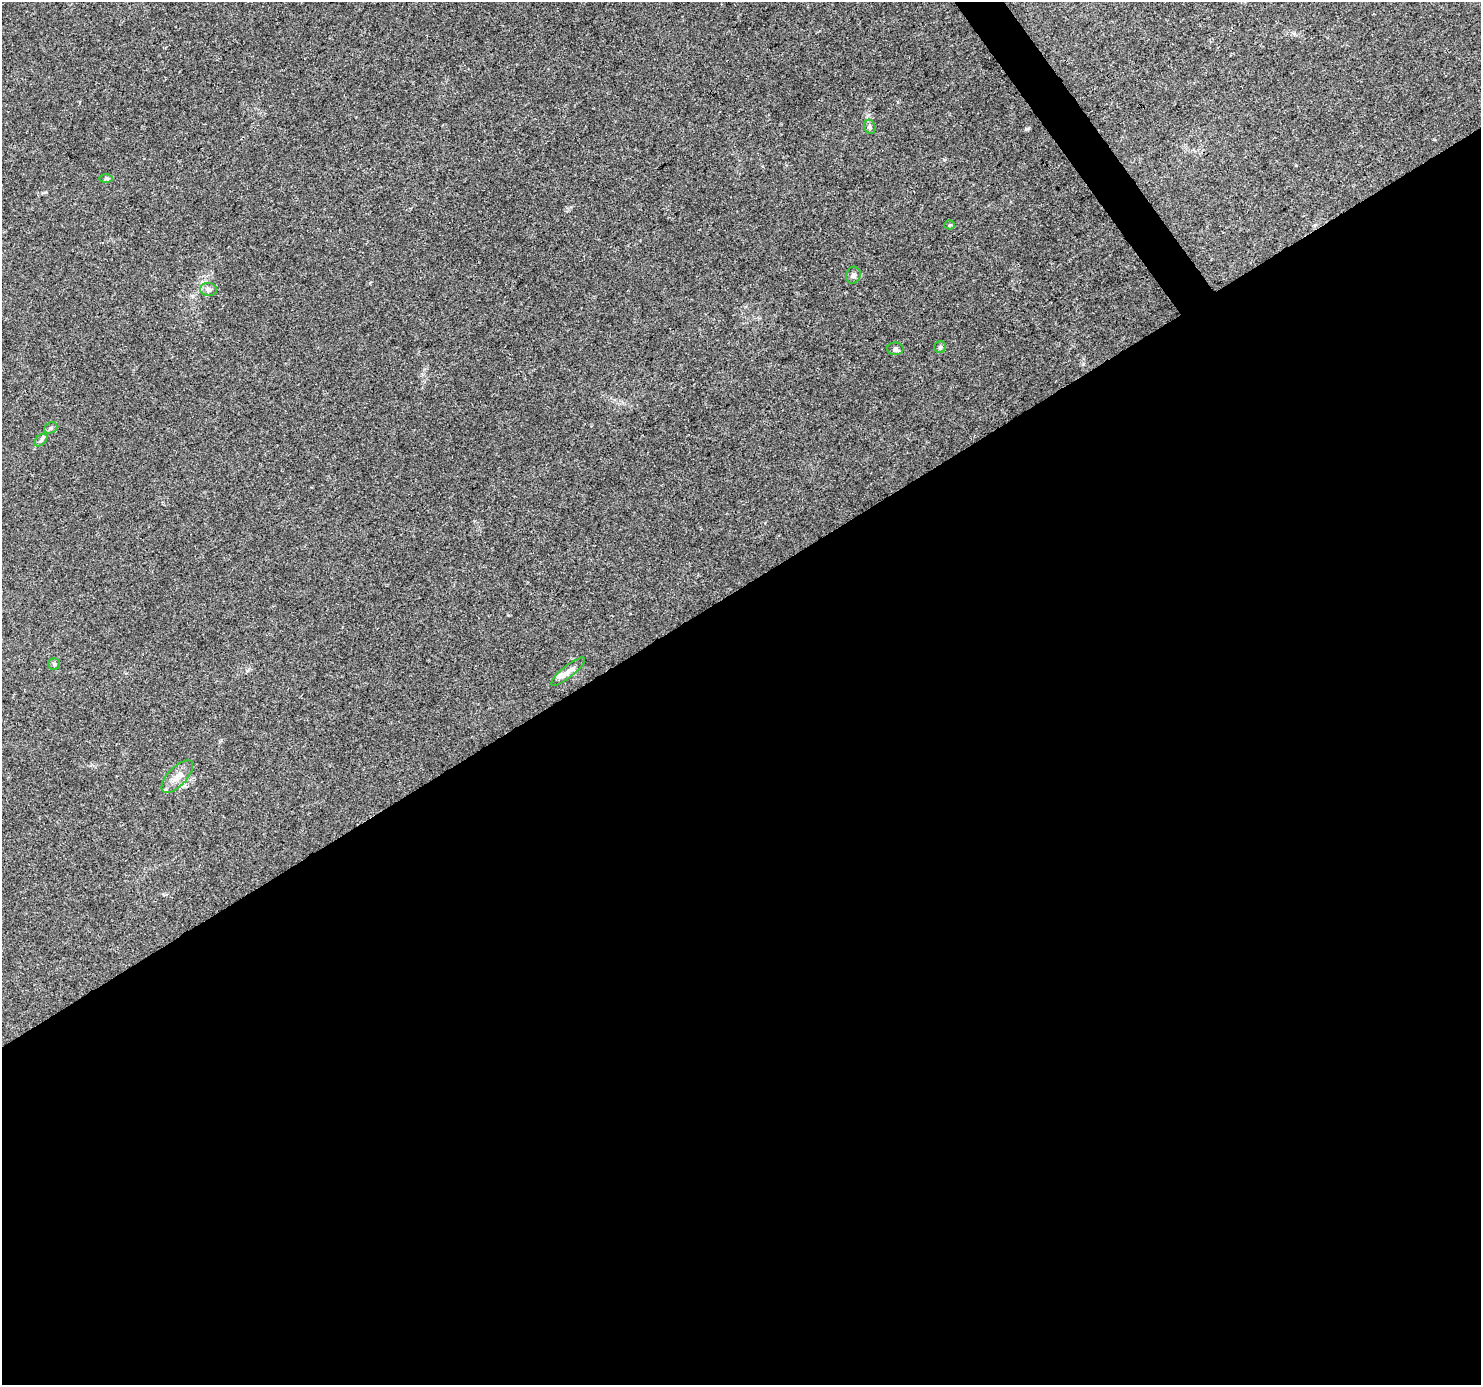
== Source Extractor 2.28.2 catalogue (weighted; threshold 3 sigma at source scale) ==
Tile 15 of 4 x 4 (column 3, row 4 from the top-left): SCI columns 2964-4442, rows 186-1568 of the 5921 x 5841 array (HDU 1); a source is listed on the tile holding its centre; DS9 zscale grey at full resolution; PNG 1483 x 1387 px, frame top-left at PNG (2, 2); each listed source drawn as its Kron ellipse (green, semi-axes under 4 px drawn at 4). Shown black and unused: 58% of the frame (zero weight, under 3 of 4 exposures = <1% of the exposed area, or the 3 px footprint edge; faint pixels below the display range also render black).
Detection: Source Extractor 2.28.2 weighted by HDU 2 'WHT'; one run over the whole footprint, this tile lists its part. Background 0.0778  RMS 0.0047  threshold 0.0213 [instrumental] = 3 sigma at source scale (4.5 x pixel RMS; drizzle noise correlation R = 1.50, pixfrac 1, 0.0396/0.0396 arcsec/px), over >= 5 px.
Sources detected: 12; all 12 listed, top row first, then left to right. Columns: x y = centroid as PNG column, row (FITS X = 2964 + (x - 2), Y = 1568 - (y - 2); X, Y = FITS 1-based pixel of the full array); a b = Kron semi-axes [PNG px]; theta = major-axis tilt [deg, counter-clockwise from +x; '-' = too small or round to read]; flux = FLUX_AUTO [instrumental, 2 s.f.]
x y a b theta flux
870 127 7 5 -75 1
106 179 7 4 0 0.81
949 225 5 4 - 0.57
853 275 8 7 - 1.6
208 290 8 6 -3 1.9
940 347 6 5 - 0.93
895 349 8 6 0 1.3
51 428 7 5 24 0.95
41 440 8 4 45 1
54 664 6 5 - 0.87
568 671 21 6 39 3.4
177 777 20 9 46 4.9
Unlisted compact peaks at least as high as the median listed source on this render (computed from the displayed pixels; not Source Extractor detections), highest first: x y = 944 160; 192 296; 1083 364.